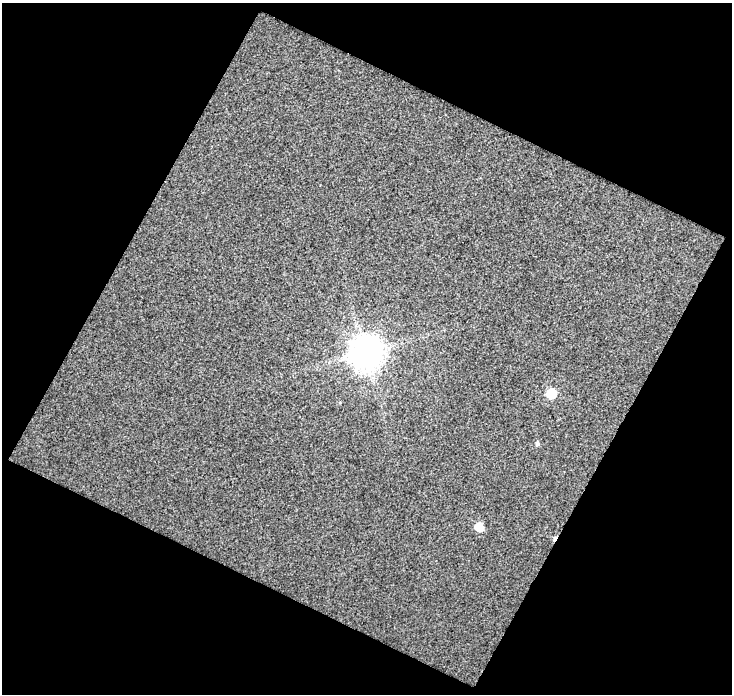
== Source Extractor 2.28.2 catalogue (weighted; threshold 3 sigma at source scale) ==
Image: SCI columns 1-730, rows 25-716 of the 730 x 741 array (HDU 1 of 3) = the unmasked area's bounding box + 8 px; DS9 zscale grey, full resolution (1 PNG px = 1 image px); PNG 734 x 696 px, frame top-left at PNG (2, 3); no overlay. Shown black and unused: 47% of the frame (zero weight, under 2 of 3 exposures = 2% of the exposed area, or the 3 px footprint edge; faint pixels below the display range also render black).
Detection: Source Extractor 2.28.2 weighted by HDU 2 'WHT'. Background 0.456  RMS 0.53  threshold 2.39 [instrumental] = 3 sigma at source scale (4.5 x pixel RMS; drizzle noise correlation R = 1.50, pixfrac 1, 0.0396/0.0396 arcsec/px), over >= 5 px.
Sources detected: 5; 1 cosmic-ray / hot-pixel residue — not listed; the other 4 listed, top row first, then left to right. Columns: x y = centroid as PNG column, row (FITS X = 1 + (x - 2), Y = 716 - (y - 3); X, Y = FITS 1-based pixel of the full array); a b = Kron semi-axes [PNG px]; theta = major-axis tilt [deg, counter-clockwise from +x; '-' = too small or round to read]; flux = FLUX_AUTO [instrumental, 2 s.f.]
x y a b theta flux
366 353 10 10 - 98000
551 393 6 6 - 1700
537 444 5 4 - 99
479 527 6 6 - 940